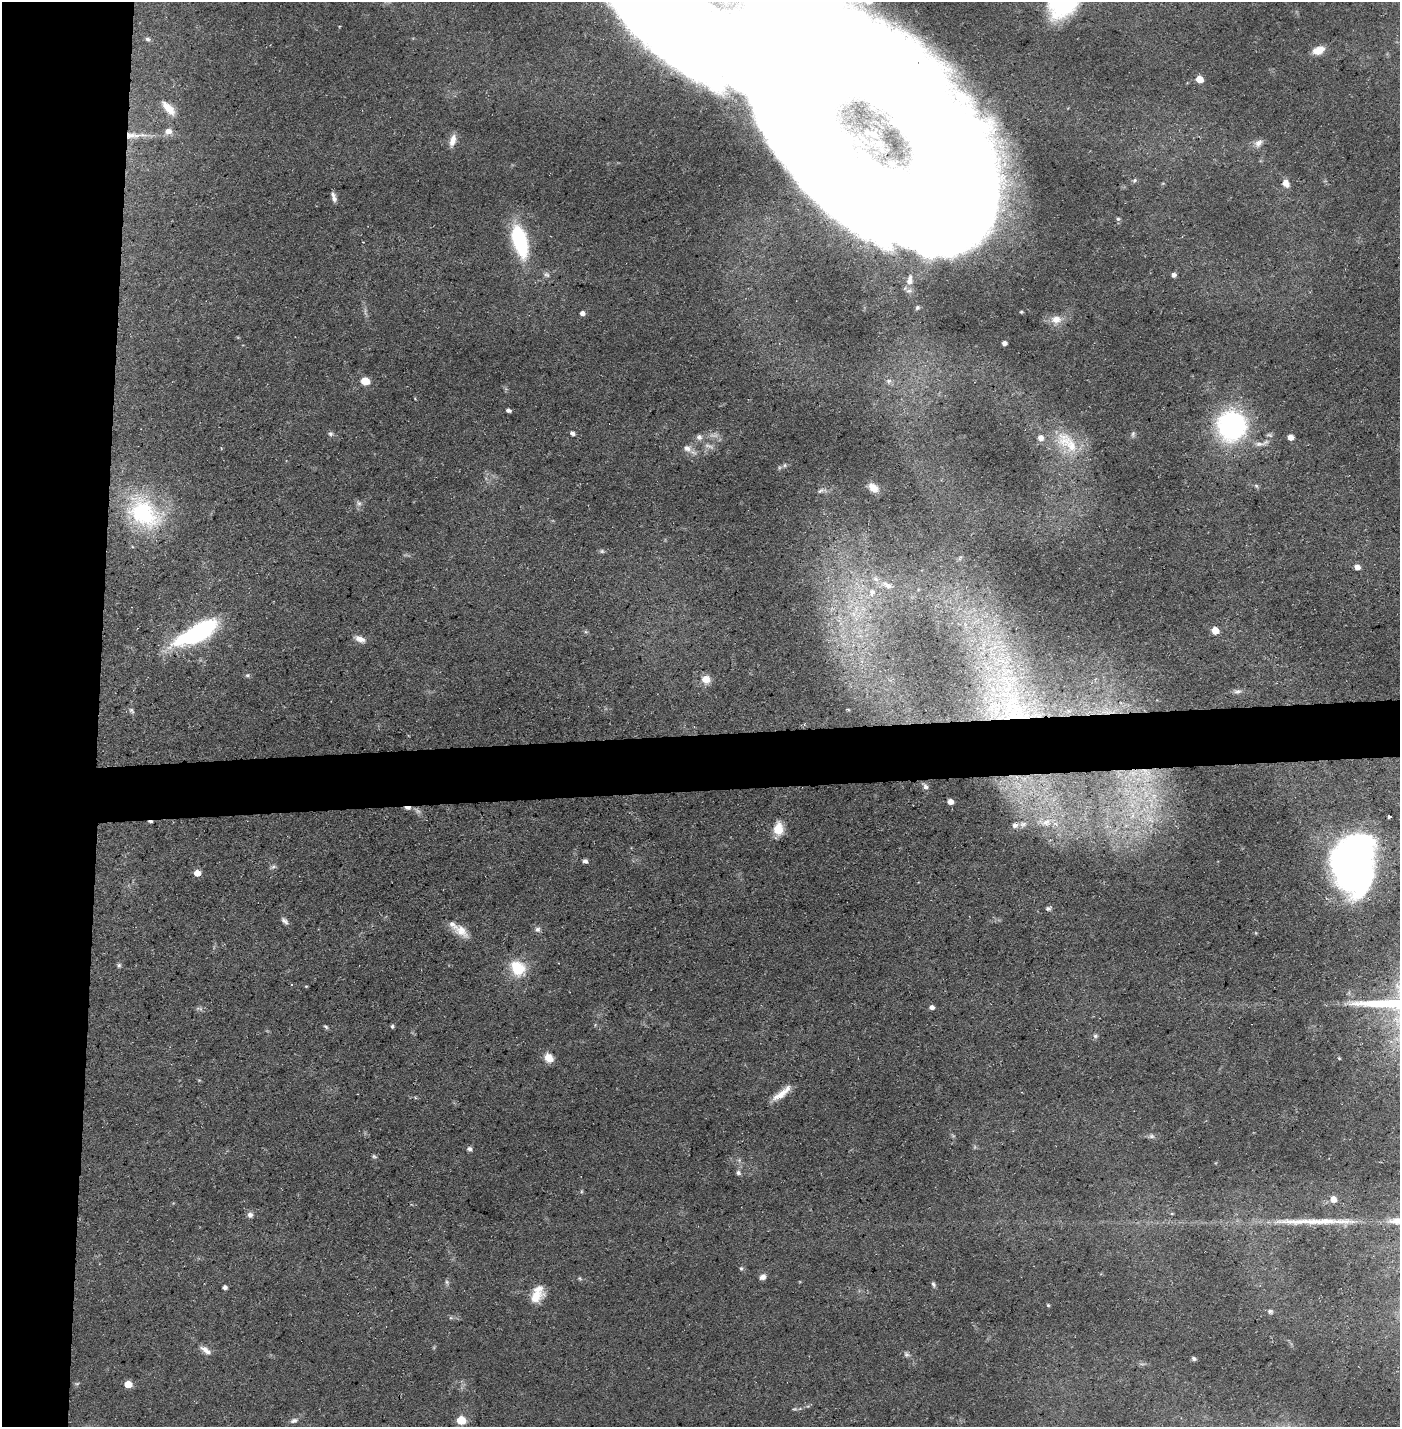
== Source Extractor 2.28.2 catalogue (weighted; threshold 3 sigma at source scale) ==
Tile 4 of 3 x 3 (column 1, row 2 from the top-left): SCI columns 25-1422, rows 1425-2849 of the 4243 x 4273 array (HDU 1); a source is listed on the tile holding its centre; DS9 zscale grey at full resolution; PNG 1402 x 1429 px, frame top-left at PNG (2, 2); no overlay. Shown black and unused: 11% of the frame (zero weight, under 3 of 5 exposures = <1% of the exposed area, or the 3 px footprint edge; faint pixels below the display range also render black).
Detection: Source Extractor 2.28.2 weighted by HDU 2 'WHT'; one run over the whole footprint, this tile lists its part. Background 0.0545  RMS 0.004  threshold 0.0181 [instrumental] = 3 sigma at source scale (4.5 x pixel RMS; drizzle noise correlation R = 1.50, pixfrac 1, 0.05/0.05 arcsec/px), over >= 5 px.
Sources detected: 116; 3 too faint to see at this stretch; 2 inside a brighter object's white glare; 1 cosmic-ray / hot-pixel residue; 1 long thin detection or spike segment (spike, bleed or trail) — not listed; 7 inside a brighter listed object's ellipse — not listed separately; the other 102 listed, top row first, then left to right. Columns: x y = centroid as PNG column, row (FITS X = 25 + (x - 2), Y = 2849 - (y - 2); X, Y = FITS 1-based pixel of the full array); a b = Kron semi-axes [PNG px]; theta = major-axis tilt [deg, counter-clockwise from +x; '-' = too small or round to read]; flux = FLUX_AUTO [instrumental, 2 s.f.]
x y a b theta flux
339 26 3 2 - 0.3
147 39 6 5 - 0.98
1318 50 12 8 21 5.6
1199 79 5 5 - 7
168 108 20 8 -48 5.6
168 131 9 8 - 2.4
132 135 24 8 -2 5.9
453 140 16 7 77 3.5
1258 143 12 8 42 2.4
920 180 197 172 -57 1700
1134 180 6 5 - 0.79
1286 183 9 7 -58 3
334 198 10 6 -63 1.7
1118 219 6 5 - 0.69
520 240 31 13 -75 40
547 275 9 7 -42 1.4
1174 275 5 5 - 1.3
582 313 5 5 - 1.7
365 381 6 5 - 12
889 381 8 6 3 1.3
508 410 5 4 - 1
1232 425 24 23 - 84
330 433 7 6 - 0.94
572 433 5 4 - 1.5
1133 434 9 5 81 0.92
699 437 8 8 - 1.6
1290 437 6 5 - 2.9
1067 442 44 21 -42 20
1259 444 17 6 2 2.5
687 448 12 8 -24 2.8
785 465 6 4 71 0.59
873 488 12 8 -37 3.7
820 490 9 5 41 1
359 503 8 7 - 1.3
144 513 51 34 -40 47
602 551 7 5 -21 0.77
1357 567 6 5 - 2.4
876 579 9 8 - 2.4
888 586 11 8 -3 3
872 592 10 9 - 3.4
1215 630 5 5 - 7.7
196 633 46 16 28 57
360 639 15 7 -23 2.9
247 675 7 5 2 0.76
706 679 8 7 - 5.4
1237 691 11 6 11 1.4
131 710 9 5 -46 1
1014 710 57 39 -47 75
1145 771 15 6 -57 4.1
926 787 7 5 -46 0.92
1154 796 10 5 -82 2
950 801 5 4 - 3
407 808 8 4 -2 1.9
1133 816 10 6 62 2.5
1389 817 3 3 - 0.96
1151 819 11 9 -61 3.8
1046 822 10 8 8 2.3
1023 824 10 6 15 1.2
1015 825 6 6 - 1.3
778 829 14 9 86 7.3
585 861 5 5 - 1.2
1354 864 51 35 -88 220
273 867 8 6 36 1
197 873 5 5 - 4.5
1048 909 6 5 - 1.2
284 921 12 6 -41 1.4
537 929 7 7 - 1.3
461 930 23 12 -42 5.8
119 965 6 6 - 0.79
518 968 21 16 -52 13
306 986 4 4 - 0.39
931 1007 5 4 - 1.7
392 1026 4 4 - 0.76
326 1027 6 4 -45 0.71
1096 1036 6 6 - 0.92
549 1058 10 8 -46 5
1339 1058 4 4 - 0.44
781 1094 24 8 37 5.4
1151 1136 8 6 -15 1.2
469 1149 6 5 - 1.4
374 1156 6 4 -29 0.63
738 1173 6 5 - 1.1
1333 1199 7 7 - 2.9
1172 1214 5 3 - 0.4
250 1215 8 8 - 1.5
741 1268 6 4 69 0.65
763 1277 8 6 37 1.9
580 1278 6 4 -59 0.55
447 1282 6 6 - 0.83
933 1284 7 4 -64 0.91
224 1287 4 4 - 1.4
536 1297 19 12 33 6.7
1048 1305 4 4 - 0.48
1270 1311 5 5 - 1.1
451 1318 6 4 -17 0.66
205 1350 18 7 -33 2.7
906 1354 7 6 - 1
1194 1359 6 4 -33 0.86
77 1384 6 4 2 0.61
128 1384 5 5 - 8.3
461 1420 6 5 - 16
294 1421 9 6 21 1.4
Overlapping masked pixels (flux is a lower limit): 5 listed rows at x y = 132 135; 920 180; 1014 710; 1145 771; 407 808
Isophote crosses this tile's border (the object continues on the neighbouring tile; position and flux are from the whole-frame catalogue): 1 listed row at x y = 920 180